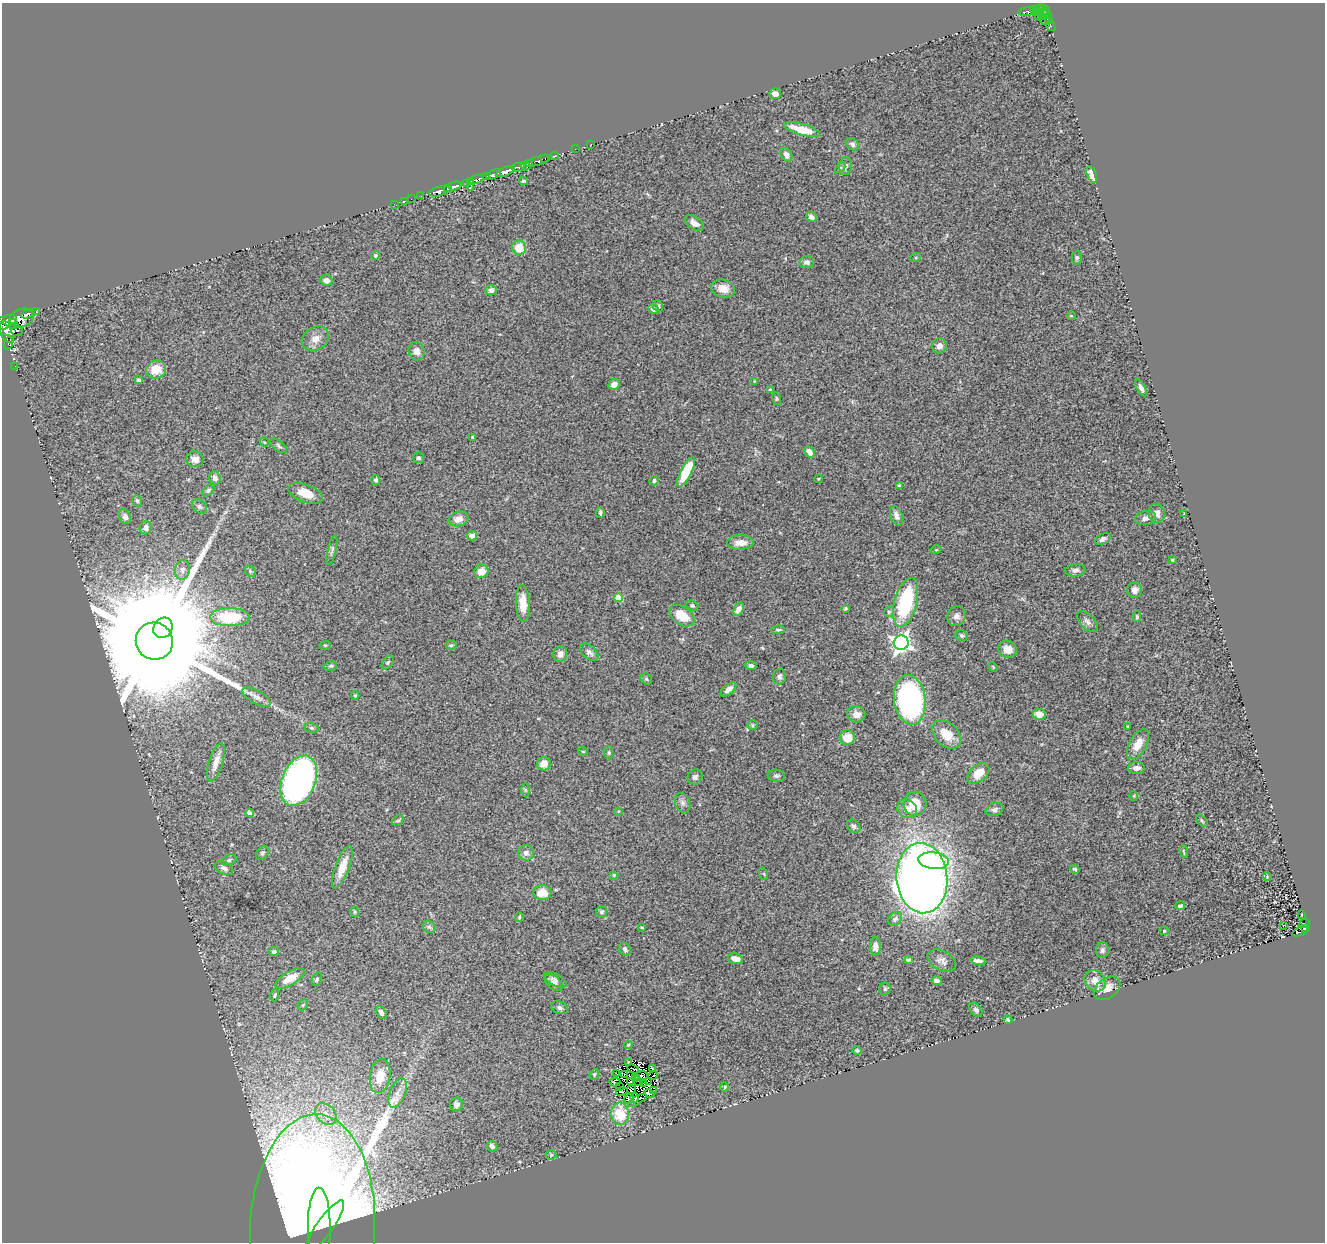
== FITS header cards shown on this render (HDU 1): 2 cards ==
NAXIS1  =                 1323
NAXIS2  =                 1240

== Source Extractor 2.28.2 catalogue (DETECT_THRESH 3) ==
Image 1323 x 1240 px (HDU 1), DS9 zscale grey, 1 PNG px = 1 image px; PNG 1327 x 1244 px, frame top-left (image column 1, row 1240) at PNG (2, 3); each listed source drawn as its Kron ellipse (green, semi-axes under 4 px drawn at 4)
Background 0.901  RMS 0.072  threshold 0.216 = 3 sigma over >= 5 px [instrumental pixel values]
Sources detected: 257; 6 with non-positive FLUX_AUTO (blend fragments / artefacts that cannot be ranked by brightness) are neither listed nor drawn; the other 251 listed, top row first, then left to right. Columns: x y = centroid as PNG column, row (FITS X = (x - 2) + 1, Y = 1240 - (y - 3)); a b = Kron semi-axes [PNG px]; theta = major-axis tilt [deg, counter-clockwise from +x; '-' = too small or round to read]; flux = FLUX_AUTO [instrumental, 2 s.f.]
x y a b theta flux
1042 7 4 4 - 170
1033 9 4 3 - 62
1039 9 4 2 - 100
1046 10 5 3 - 150
1027 11 9 3 10 73
1035 12 3 3 - 130
1044 15 5 3 - 89
1039 16 3 3 - 26
1048 17 7 4 -70 140
1044 20 6 3 -33 130
1051 26 5 2 - 26
775 94 6 5 - 35
802 129 18 5 -15 94
591 144 2 2 - 3.1
852 144 7 5 -41 16
575 149 2 2 - 18
787 155 7 5 -59 24
554 156 4 2 - 36
545 158 3 2 - 240
538 161 14 3 18 190
529 163 3 3 - 480
526 166 5 4 - 660
846 166 9 6 84 17
518 167 6 3 13 260
840 168 6 4 45 6.4
505 171 10 4 22 1700
494 174 8 3 26 510
1092 174 8 4 -69 54
486 176 3 3 - 180
476 179 7 3 23 290
524 181 4 3 - 6.6
470 182 3 3 - 220
466 184 3 3 - 120
453 187 9 4 19 1500
470 187 3 2 - 10
448 189 3 2 - 490
439 191 11 4 13 1300
421 196 2 2 - 15
411 199 2 2 - 13
405 201 3 2 - 8.3
394 204 2 2 - 15
811 217 6 5 - 22
694 223 10 6 -35 25
519 248 7 7 - 94
375 255 4 4 - 11
916 257 5 3 - 4.9
1077 258 7 5 89 8.4
807 262 7 6 - 16
326 280 6 5 - 27
723 288 12 8 -13 51
491 290 6 5 - 19
658 306 6 5 - 10
653 309 5 4 - 19
36 311 3 2 - 53
28 314 7 4 19 720
1071 316 4 3 - 4.1
21 318 12 9 17 1700
5 322 12 6 25 1100
13 324 5 2 - 710
9 329 14 7 -13 3300
6 333 11 5 -60 2100
315 339 14 11 33 43
8 343 6 4 76 840
939 346 7 7 - 29
417 351 9 8 - 30
15 366 2 2 - 6.5
156 369 10 9 - 76
138 380 4 3 - 15
754 381 4 2 - 3.9
614 384 6 5 - 35
1141 388 9 4 -61 18
770 390 4 3 - 6.4
777 399 6 4 -74 5.9
472 437 3 3 - 5.2
264 442 4 3 - 4.2
279 446 9 5 -39 11
809 452 6 4 -54 33
418 458 5 5 - 10
195 459 8 8 - 35
686 472 16 5 63 160
215 478 6 5 - 22
818 479 4 3 - 4.3
376 480 5 4 - 11
654 481 5 4 - 9.6
899 485 4 4 - 4.6
208 490 7 4 46 9.2
305 493 18 9 -20 74
137 501 6 4 -71 8.3
199 506 8 6 -46 13
600 512 5 3 - 8.6
1157 513 9 8 - 30
1184 514 3 2 - 3.4
896 516 10 6 -69 22
125 517 7 6 - 17
1146 518 10 7 12 22
459 519 10 7 16 43
146 528 6 6 - 24
472 536 5 4 - 29
1103 539 8 5 27 18
740 542 13 7 1 48
332 550 15 3 77 11
936 550 5 3 - 4
1172 560 3 3 - 5.1
182 570 10 7 80 23
1075 570 10 6 5 20
250 571 6 4 -47 7
481 571 7 6 - 51
1134 590 8 7 - 25
618 598 4 4 - 120
906 602 25 11 75 410
523 603 18 7 -87 68
692 606 6 5 - 10
846 608 4 4 - 6.9
738 609 7 4 59 23
889 612 6 5 - 7.2
682 616 14 9 -34 100
956 616 10 9 - 24
230 617 20 9 0 270
1137 617 5 4 - 6.9
1087 622 13 7 -45 21
163 628 11 9 58 41000
778 630 7 4 2 9.3
962 635 6 5 - 10
154 641 19 18 - 250000
901 643 7 7 - 2300
325 645 6 4 5 7
451 645 5 4 - 7.9
1008 649 9 8 - 44
589 652 11 6 -42 18
560 654 8 7 - 27
388 662 8 5 52 8.2
331 666 6 5 - 8.7
751 666 5 4 - 14
993 667 5 3 - 5.1
779 676 8 6 77 16
646 679 6 5 - 7.6
729 689 9 5 40 28
355 695 4 4 - 5.1
256 697 15 6 -29 28
910 700 25 16 -82 1200
856 714 9 8 - 32
1039 714 6 5 - 50
752 725 5 4 - 6.6
1128 726 3 2 - 3.7
312 728 7 5 -16 9
947 734 17 11 -44 85
847 738 7 7 - 69
1138 744 16 8 61 57
583 751 5 3 - 3.8
609 753 7 4 -84 6.9
216 762 20 7 72 50
544 764 7 6 - 36
1137 768 8 6 0 27
978 773 12 8 40 72
776 776 8 6 -5 13
695 777 8 7 - 14
299 781 26 16 68 2600
525 790 7 4 -89 7.4
1134 796 5 3 - 4.2
683 803 10 7 -68 21
915 804 12 11 - 100
907 809 10 9 - 42
995 810 9 6 17 15
619 811 4 2 - 3.9
249 813 4 4 - 28
398 820 6 4 29 7.1
1202 821 7 4 -46 7.6
854 826 8 6 -47 14
1184 851 7 3 -80 5.8
262 853 8 5 58 10
526 853 8 7 - 22
229 860 8 5 21 10
934 861 15 8 -7 230
342 867 22 7 69 75
224 868 10 6 -26 19
1075 869 5 4 - 8.3
764 874 6 4 -71 5.9
614 875 4 4 - 5.5
1267 877 4 3 - 3.8
922 878 35 25 -84 6500
542 893 9 7 0 70
1180 906 5 4 - 8.3
355 912 5 3 - 5.4
601 912 5 5 - 9.6
1302 915 3 2 - 11
519 917 4 4 - 5.5
895 919 7 6 - 15
1304 923 5 3 - 16
1284 925 3 2 - 4.4
429 927 7 5 -42 11
642 927 4 3 - 5
1305 928 4 3 - 66
1164 931 5 4 - 6
1300 932 8 3 19 59
875 946 9 5 89 24
625 949 6 5 - 14
1102 950 8 6 88 15
274 951 5 4 - 16
735 959 8 5 -17 32
908 960 4 3 - 8.5
942 961 15 9 -28 27
978 961 8 4 -13 20
290 978 16 6 30 90
317 979 7 5 69 9.5
555 980 12 6 -28 15
937 981 5 4 - 16
1095 981 11 9 -44 46
554 982 10 6 -42 18
1107 988 15 10 37 48
885 989 6 6 - 7.3
275 995 7 4 76 7.1
303 1005 6 4 49 6.9
560 1008 9 6 -22 15
976 1010 8 5 -52 12
381 1012 7 4 -58 15
1008 1020 4 3 - 7.5
628 1045 4 4 - 5.1
857 1050 4 4 - 10
628 1062 4 2 - 12
652 1068 3 2 - 2.6
633 1069 6 2 -25 3.4
594 1074 6 4 71 5.7
617 1074 2 2 - 1.2
625 1074 4 2 - 1.4
380 1076 17 10 80 82
641 1076 7 4 8 5.8
653 1076 5 2 - 4.2
635 1077 3 2 - 9.4
637 1081 5 2 - 4.4
615 1082 5 3 - 3
631 1082 4 2 - 5.8
648 1082 3 2 - 3.2
644 1083 2 2 - 1.5
620 1087 3 2 - 3
725 1087 5 4 - 5.3
631 1089 4 2 - 6.8
622 1091 6 2 13 2.4
653 1091 3 2 - 3.5
398 1093 15 7 68 37
650 1093 5 3 - 12
635 1098 5 3 - 9.2
629 1099 6 2 48 12
637 1100 10 3 30 10
456 1104 7 6 - 20
326 1114 12 9 -46 46
620 1114 11 9 -85 71
492 1146 6 5 - 18
551 1155 5 5 - 6.9
325 1226 31 8 54 6900
319 1227 39 11 -90 8800
312 1229 115 62 87 13000
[6 non-positive-flux detections neither listed nor drawn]